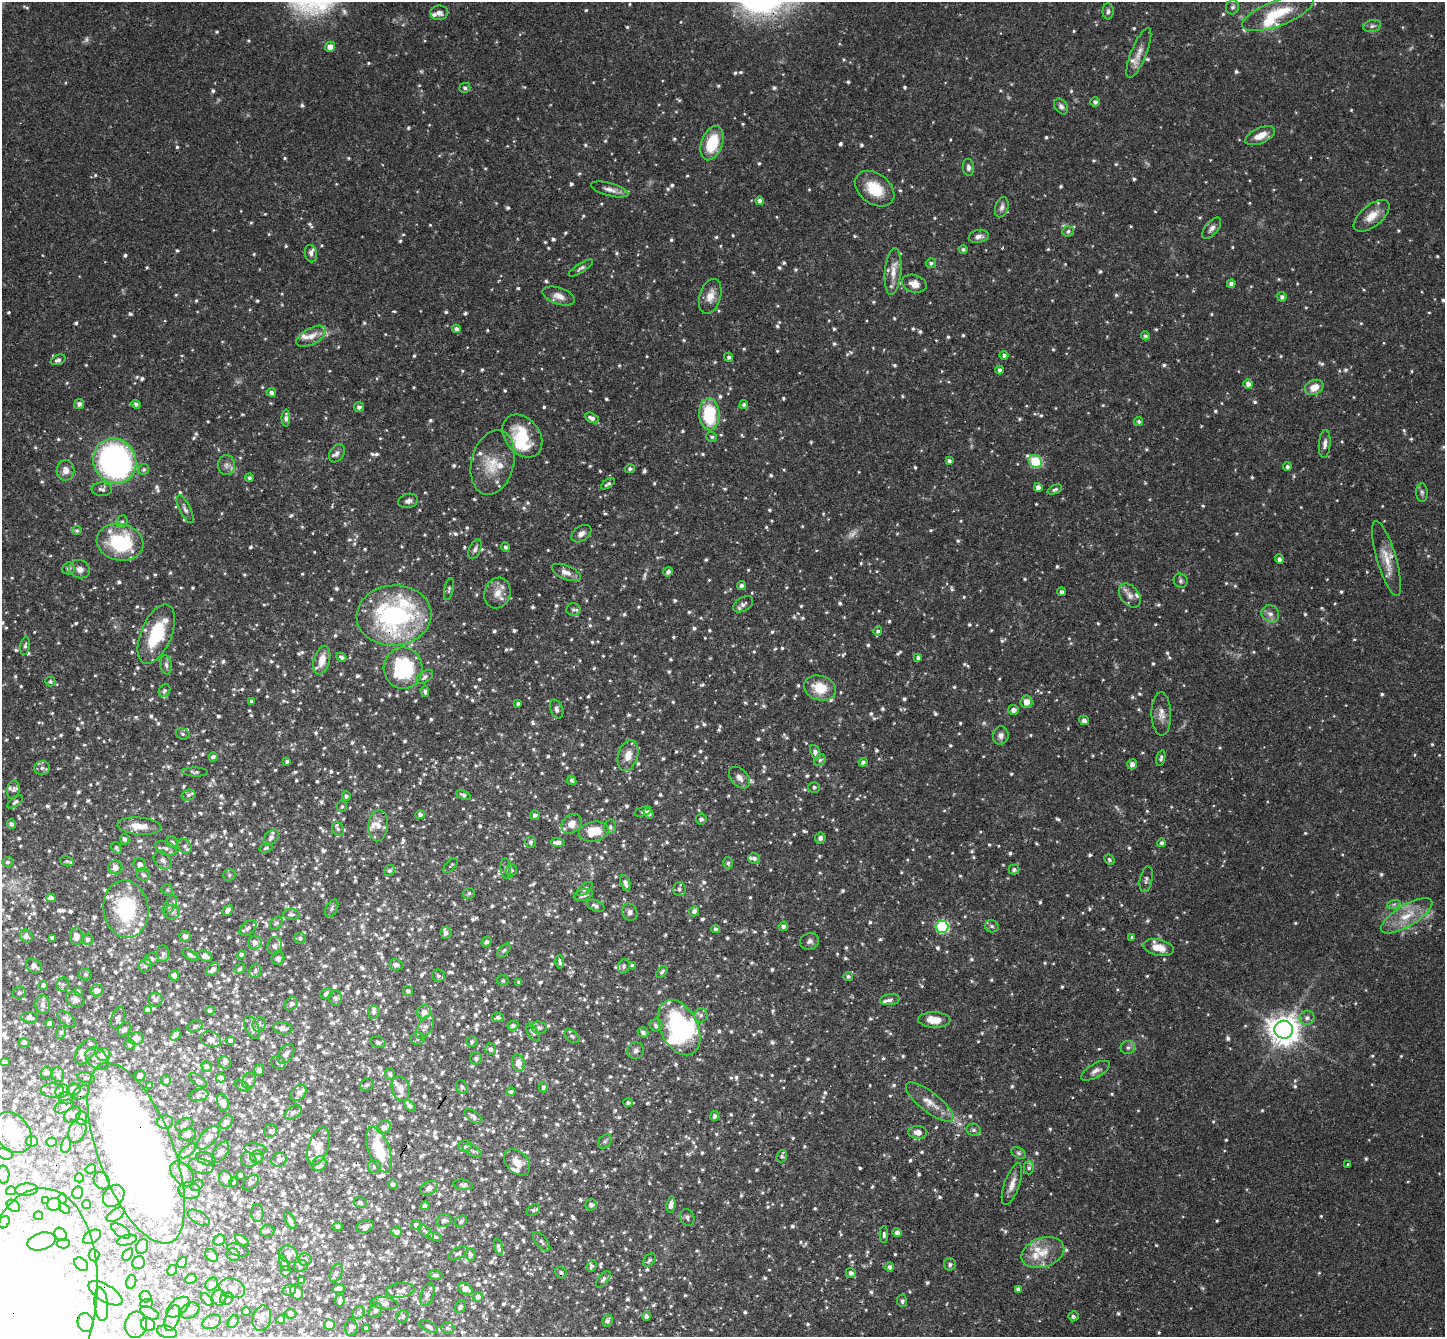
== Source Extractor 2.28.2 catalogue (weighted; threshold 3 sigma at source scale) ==
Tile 7 of 4 x 4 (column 3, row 2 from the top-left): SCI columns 2925-4367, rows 3006-4340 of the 5846 x 5873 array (HDU 1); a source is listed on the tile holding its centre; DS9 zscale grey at full resolution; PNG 1447 x 1339 px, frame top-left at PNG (2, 2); each listed source drawn as its Kron ellipse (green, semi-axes under 4 px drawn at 4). Shown black and unused: <1% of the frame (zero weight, under 3 of 4 exposures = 6% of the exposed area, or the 3 px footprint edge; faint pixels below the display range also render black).
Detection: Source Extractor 2.28.2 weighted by HDU 2 'WHT'; one run over the whole footprint, this tile lists its part. Background 0.0589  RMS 0.0036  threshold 0.0164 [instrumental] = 3 sigma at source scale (4.5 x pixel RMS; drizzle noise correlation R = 1.50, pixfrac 1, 0.05/0.05 arcsec/px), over >= 5 px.
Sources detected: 1965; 5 too faint to see at this stretch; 65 inside a brighter object's white glare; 4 cosmic-ray / hot-pixel residue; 1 long thin detection or spike segment (spike, bleed or trail) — neither listed nor drawn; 157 inside a brighter listed object's ellipse — not listed separately; of the other 1733, all 500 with FLUX_AUTO >= 0.797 (the completeness limit of this list) listed and drawn (1233 fainter detections not listed), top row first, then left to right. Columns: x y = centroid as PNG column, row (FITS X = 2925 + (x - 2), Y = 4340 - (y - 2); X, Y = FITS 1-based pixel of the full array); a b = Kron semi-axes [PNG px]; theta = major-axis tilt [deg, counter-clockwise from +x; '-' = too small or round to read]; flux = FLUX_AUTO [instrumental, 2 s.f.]
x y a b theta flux
1232 7 7 6 - 0.92
1108 11 8 5 -89 0.98
439 13 9 7 -2 1.7
1278 13 38 12 21 13
1372 26 9 6 11 1.1
330 47 5 4 - 2.6
1139 53 27 8 68 3.5
465 88 5 5 - 0.92
1095 102 5 5 - 1.1
1061 106 9 6 -54 1.3
1260 136 16 7 24 4.1
712 143 18 10 70 14
968 167 8 5 -88 1.3
610 189 19 6 -15 2.5
875 189 22 15 -37 11
760 201 4 4 - 1.2
1002 207 10 6 74 1.4
1372 216 21 10 39 5.1
1212 228 13 6 51 1.6
1068 231 6 5 - 0.92
979 236 10 6 11 1.7
963 249 4 4 - 0.88
311 254 9 6 -78 1.2
931 263 5 5 - 0.93
581 268 14 4 32 1.1
893 272 23 8 85 4
914 284 12 8 -16 3.4
1231 284 4 4 - 1.3
559 296 17 8 -19 2.9
710 296 18 10 73 3.8
1282 297 5 4 - 1.1
456 329 4 4 - 1.3
311 336 16 8 28 3.5
1145 336 4 4 - 0.89
1004 355 4 4 - 1
729 357 4 4 - 0.94
58 360 8 5 22 1.3
1000 370 4 4 - 1
1248 384 5 5 - 1.9
1314 387 10 7 25 4.5
271 392 4 4 - 1.2
79 404 5 5 - 1.5
136 404 5 4 - 0.99
744 405 4 4 - 0.87
359 407 5 5 - 1.3
709 414 16 10 -87 22
286 418 8 4 90 1.4
592 418 7 4 -26 1.6
1139 421 5 4 - 0.86
522 436 23 17 -51 14
712 437 5 5 - 0.82
1325 444 14 6 86 1.7
337 453 10 7 58 1.6
115 461 23 21 -59 120
949 461 4 4 - 1.1
1035 461 7 5 -36 29
493 462 33 21 76 11
226 465 10 8 -90 1.8
1287 467 4 4 - 0.89
144 469 6 5 - 0.8
630 469 5 4 - 0.94
65 470 10 9 - 2.9
249 478 4 4 - 0.87
608 484 8 4 33 0.86
1038 487 4 4 - 1.9
102 489 10 7 -3 1.3
1055 490 8 4 23 0.81
1422 493 9 6 -88 1
408 501 10 7 15 1.6
185 509 15 5 -63 1.5
122 522 6 5 - 0.8
77 530 5 4 - 0.82
581 534 11 7 35 1.9
120 542 23 18 -12 28
506 547 4 4 - 0.97
475 549 10 6 67 1.2
1387 558 39 9 -74 6.5
1279 559 5 4 - 1.2
68 568 6 6 - 1.1
80 569 10 9 - 2.3
566 572 15 7 -23 2.4
668 572 5 4 - 1.4
1181 581 7 6 - 0.88
742 585 4 4 - 1
449 589 11 4 77 0.86
1062 592 4 3 - 0.88
497 593 15 13 72 4.1
1130 596 13 9 -52 2.2
743 604 11 6 33 1.6
573 610 7 6 - 1.1
1270 614 9 8 - 1.8
394 615 37 30 4 69
878 631 5 4 - 0.93
156 634 31 15 67 19
25 646 9 4 82 0.97
341 657 5 4 - 1
918 658 4 4 - 1.1
322 660 15 8 75 5
166 665 9 5 -82 1.2
403 668 20 19 - 31
425 677 9 5 35 1
50 682 5 5 - 0.82
820 688 16 12 -18 8.3
165 691 7 5 57 0.93
425 691 5 4 - 0.84
252 702 4 4 - 1.3
1026 702 6 6 - 3.3
518 704 4 3 - 0.84
557 709 10 6 -67 1.5
1014 710 5 5 - 2
1161 714 21 10 -89 3.3
1084 720 5 4 - 1.3
183 734 7 5 -16 0.84
1001 735 9 7 80 1.9
815 752 8 5 -68 1.8
628 755 16 10 72 4.2
213 757 4 4 - 1.2
1161 758 8 4 77 0.92
820 760 6 5 - 0.81
287 761 4 3 - 0.83
863 762 4 4 - 0.91
1132 764 5 5 - 1.9
42 768 8 7 - 1.3
195 772 13 4 -2 0.98
739 778 12 8 -47 2.3
572 780 5 4 - 0.86
814 787 6 5 - 0.85
13 790 9 6 79 0.92
188 795 7 5 16 0.89
463 795 8 4 -24 0.98
346 796 5 4 - 0.92
15 802 9 4 36 1
342 806 5 5 - 0.8
643 812 9 4 17 0.82
649 813 6 4 -56 1.3
420 815 4 4 - 1.3
535 815 5 5 - 0.97
701 819 5 5 - 1.1
11 824 5 4 - 1
571 824 11 8 44 3.4
139 826 22 8 -5 5
378 826 16 9 84 3.6
610 827 7 6 - 1.1
338 829 7 5 -61 0.95
594 831 15 10 12 9.2
271 837 9 6 48 1.5
820 838 5 5 - 1.3
125 839 5 4 - 1.1
172 842 6 5 - 1.2
530 842 6 5 - 0.99
558 842 7 4 -2 2.1
1162 843 4 4 - 0.97
185 846 8 6 -49 1.1
116 848 6 4 -59 0.88
166 848 11 6 -20 1.5
266 848 7 4 20 0.81
754 858 6 5 - 1.1
163 860 10 7 -45 1.7
1109 860 5 4 - 0.86
67 861 7 5 -14 0.8
8 862 5 5 - 0.8
728 863 6 5 - 0.85
140 864 7 6 - 2
451 866 9 4 45 0.88
115 867 7 7 - 2.3
506 868 10 5 -86 0.99
389 870 6 5 - 0.9
511 870 6 5 - 0.92
1014 870 5 4 - 1
143 875 7 6 - 1
229 875 6 5 - 0.81
1146 879 13 6 78 1.4
625 883 8 4 -72 1.7
585 889 9 4 39 0.97
679 889 7 6 - 1.1
167 890 6 5 - 0.83
469 893 6 5 - 0.95
583 895 10 5 15 1.6
51 898 4 4 - 1.7
1394 904 7 4 18 0.81
170 905 11 5 60 1.2
596 906 9 5 -23 1.3
332 908 9 5 62 1
126 909 29 22 -81 30
228 911 6 4 54 1.6
694 911 5 4 - 1.4
172 912 8 7 - 1.4
630 912 9 7 -70 1.5
291 914 8 5 -5 0.99
1407 916 29 10 31 8.5
276 923 7 5 47 0.88
783 926 5 4 - 1.2
992 926 7 6 - 0.94
942 927 6 6 - 47
248 928 10 6 40 1.3
716 929 4 4 - 1
446 933 6 5 - 1.2
26 936 7 5 -49 1.6
76 936 8 6 -89 2.6
185 936 6 5 - 1.4
1132 937 4 4 - 0.8
53 938 4 4 - 1.1
300 938 6 5 - 0.99
88 939 6 5 - 0.93
809 941 10 8 17 1.5
255 942 7 6 - 2.2
487 942 5 4 - 1.1
275 946 9 7 78 1.4
1158 948 15 8 -12 5.3
504 951 8 5 46 0.84
163 954 8 6 90 1.4
190 955 8 4 -32 1.2
241 955 4 4 - 0.97
205 956 8 5 -17 2
278 958 7 6 - 1.2
151 959 7 6 - 1.4
560 962 7 3 -81 0.91
396 965 7 5 -7 1.4
34 966 8 6 -33 1.9
145 966 7 6 - 0.95
624 966 7 5 69 0.88
632 966 4 3 - 1.1
213 969 8 5 41 1.6
240 969 6 4 44 0.82
255 971 7 5 77 0.93
662 972 7 4 49 0.9
85 974 6 6 - 0.9
174 976 5 4 - 1.7
438 976 6 6 - 0.85
848 976 5 4 - 0.82
503 981 5 5 - 0.84
519 982 4 3 - 0.94
63 984 7 6 - 0.88
43 985 4 4 - 1.2
97 990 6 6 - 2.3
78 991 4 3 - 0.84
408 991 5 5 - 1.1
19 993 6 6 - 0.94
327 993 6 5 - 1.4
335 998 7 6 - 1.4
75 1000 9 7 -29 1.7
155 1000 7 7 - 1.3
890 1000 10 5 7 1.1
292 1004 7 5 44 1.2
43 1005 9 7 -85 1.8
147 1010 4 4 - 1.3
210 1011 5 4 - 0.85
374 1012 6 6 - 1
424 1012 7 6 - 2.2
701 1015 7 6 - 1.3
30 1017 8 5 -8 1.5
498 1017 6 4 -14 0.93
118 1018 11 6 72 1.4
1307 1018 7 7 - 1.6
67 1019 11 6 -38 1.5
934 1020 16 8 -2 5.4
50 1024 4 4 - 1.9
259 1025 7 6 - 1.4
656 1025 6 6 - 1.6
195 1026 8 5 28 0.93
513 1026 5 4 - 1.1
252 1027 12 6 -64 2
425 1027 13 7 56 1.9
283 1028 10 6 -10 1.7
539 1028 8 6 -9 1.1
679 1028 29 19 -64 52
124 1029 8 5 53 1.1
1284 1030 9 9 - 570
61 1032 6 5 - 0.81
533 1032 10 5 -56 1.1
643 1032 5 5 - 1.4
175 1035 6 4 48 1.6
572 1036 8 5 -40 1
136 1038 8 6 11 2.2
211 1039 10 7 -16 2.3
417 1039 7 6 - 0.85
230 1040 5 4 - 1.1
378 1042 8 5 -12 0.97
472 1042 5 5 - 0.94
24 1043 5 4 - 0.87
130 1044 5 5 - 1
1128 1048 7 6 - 1
491 1049 6 5 - 1
636 1051 8 8 - 1.4
86 1052 15 8 55 1.9
103 1054 7 6 - 3.8
286 1054 11 7 54 1.7
476 1058 6 6 - 1.1
97 1059 13 9 -41 2.3
5 1062 4 4 - 0.9
224 1063 6 6 - 1
278 1063 7 6 - 1.3
518 1063 9 6 -80 3.6
207 1066 5 5 - 1.2
259 1070 6 5 - 0.98
1095 1071 16 7 30 2
46 1073 7 5 76 0.87
58 1074 7 6 - 1.3
390 1074 6 5 - 0.82
140 1075 5 5 - 1.7
86 1078 9 5 -13 0.89
221 1078 5 4 - 1.5
198 1080 10 5 -37 0.88
249 1080 8 6 66 0.97
166 1081 5 5 - 0.83
149 1085 4 3 - 0.82
367 1085 7 6 - 0.93
242 1086 7 4 -38 0.81
462 1087 7 5 -61 1
543 1087 5 4 - 1
74 1089 6 6 - 2
400 1089 12 8 -76 3
52 1090 11 7 -2 1.6
62 1091 7 6 - 3
82 1092 9 6 30 1.4
511 1092 4 4 - 1
299 1093 9 6 44 1.7
199 1095 9 6 10 1.2
65 1098 7 6 - 1.6
223 1102 9 5 -73 2.2
628 1102 4 4 - 0.82
929 1102 29 10 -38 5.2
64 1106 10 6 26 1.8
410 1106 7 4 -46 1.4
293 1112 9 6 32 1.3
72 1114 10 6 39 1.6
715 1116 5 4 - 1
473 1117 10 5 -35 1.7
82 1118 7 5 -88 1.1
165 1122 8 7 - 1.3
226 1122 8 6 47 1.9
184 1125 9 6 26 1.1
384 1127 7 6 - 2.1
973 1130 7 6 - 1
77 1131 12 8 67 1.5
270 1131 7 6 - 1.1
918 1132 9 6 -4 3.4
13 1133 22 17 -51 15
187 1135 8 6 7 1.6
208 1138 14 7 48 3.4
32 1141 6 5 - 3.1
52 1142 5 4 - 1.7
605 1142 8 5 48 0.88
66 1145 8 5 78 1.8
319 1146 20 10 72 3.4
465 1146 6 6 - 1.1
255 1149 11 5 -8 1.2
379 1150 24 10 -70 15
188 1151 10 5 40 1.1
472 1151 10 5 -28 0.92
220 1152 12 6 56 1.7
136 1153 95 37 -69 490
1019 1153 8 5 -27 0.81
5 1154 8 5 -20 1.1
782 1156 6 5 - 0.8
257 1157 6 6 - 1.5
206 1159 10 6 -20 1.2
249 1160 8 7 - 1.2
279 1160 8 6 29 1.9
517 1162 15 10 -46 4.1
319 1164 8 6 53 1.4
1348 1164 3 3 - 2.6
201 1166 12 7 -12 1.9
374 1166 6 6 - 1
1029 1168 6 5 - 0.91
91 1169 5 4 - 2
182 1174 14 9 -48 3
3 1175 9 6 -87 0.87
240 1175 4 3 - 1
79 1178 4 3 - 0.91
226 1179 8 6 -69 2.8
102 1181 9 7 -57 1.4
234 1182 5 4 - 1.3
251 1183 9 6 45 0.92
393 1184 5 4 - 1.2
1012 1184 22 7 71 3.4
197 1185 7 5 33 1.2
463 1185 10 5 -9 0.95
429 1188 9 6 31 2.1
26 1189 11 6 4 1.6
11 1191 5 4 - 1.2
189 1191 11 8 -8 1.7
78 1193 6 5 - 2.7
114 1196 12 9 47 4.8
62 1198 5 4 - 0.92
45 1200 3 3 - 0.8
360 1203 6 5 - 1
54 1204 7 6 - 1.2
87 1204 5 4 - 1.1
591 1205 6 5 - 1.5
671 1205 8 4 83 2.1
13 1206 7 5 -38 2.2
425 1206 4 4 - 1.4
64 1208 6 3 -38 0.96
533 1210 7 5 38 0.85
257 1213 9 6 -84 1.1
116 1215 10 5 33 1.3
38 1216 4 4 - 2.1
687 1217 8 7 - 1
199 1218 12 6 -32 1.5
290 1220 10 4 -63 1.1
444 1221 8 6 15 1.3
461 1221 6 5 - 0.86
4 1222 6 5 - 1.9
416 1225 5 5 - 1.1
338 1226 5 4 - 0.86
365 1226 9 6 20 1.8
121 1231 11 5 -34 1.2
267 1231 7 6 - 0.82
396 1232 5 4 - 1.5
426 1232 9 4 -39 0.88
897 1233 4 4 - 1.3
61 1234 7 5 -56 1
884 1234 8 4 -88 0.93
92 1237 10 6 32 1.3
434 1237 7 4 -18 1.1
127 1240 10 5 14 1.1
219 1240 6 5 - 1.1
242 1240 8 4 -33 1
41 1241 14 8 16 3.2
542 1242 11 5 -49 1.1
63 1244 6 4 5 3.2
142 1246 8 6 68 2.1
498 1247 9 4 -75 1.1
238 1250 11 6 -17 0.87
458 1253 10 5 31 0.96
1043 1253 22 14 19 7.3
128 1254 7 4 54 0.85
288 1254 9 8 - 1.5
94 1255 6 5 - 0.84
211 1255 7 5 -42 1.1
233 1255 7 6 - 1.4
470 1255 6 5 - 1.3
305 1259 6 6 - 1.3
650 1260 7 5 50 0.87
182 1262 6 4 52 1.3
139 1263 6 6 - 1.1
284 1263 8 4 -65 0.88
81 1264 8 5 -41 1.7
950 1265 6 6 - 0.84
301 1266 7 5 24 0.8
592 1266 6 4 72 0.83
890 1267 5 4 - 1.2
172 1270 5 4 - 1.1
286 1271 5 5 - 1.1
336 1273 10 6 65 1.2
561 1273 6 5 - 0.89
851 1273 5 5 - 1.3
435 1275 7 4 -8 0.93
191 1279 6 5 - 1.5
603 1279 10 5 53 1.2
302 1280 3 3 - 0.95
131 1282 7 5 76 0.98
212 1284 7 5 49 1.7
232 1288 13 9 -21 2.3
338 1289 6 4 10 1.5
465 1289 7 5 -23 3.4
1018 1289 4 3 - 1.2
289 1290 7 5 20 1.8
400 1290 14 7 8 2
297 1292 8 6 -60 2.5
36 1293 105 61 85 100
105 1293 19 8 -31 2.8
427 1295 12 6 71 1.5
145 1297 6 5 - 1.2
478 1297 4 4 - 1.3
219 1298 8 7 - 1.5
207 1299 7 4 -50 0.8
227 1299 7 6 - 1.1
340 1300 6 5 - 1.3
902 1301 6 5 - 0.89
146 1303 6 3 4 1.3
384 1303 14 6 -6 1.5
101 1304 17 7 -84 2.2
178 1307 13 8 39 2.2
460 1307 6 5 - 1.1
190 1311 10 7 30 1.8
375 1311 8 6 59 1
246 1312 4 4 - 0.94
359 1312 6 6 - 0.92
150 1313 10 5 -28 1.2
291 1314 6 5 - 1.1
403 1316 6 5 - 0.98
646 1316 5 4 - 1
1073 1316 5 5 - 0.97
172 1318 13 6 70 1.7
262 1318 13 9 76 2.1
281 1319 4 4 - 1
233 1321 7 5 58 1.1
607 1321 6 5 - 1.2
86 1322 9 8 - 2.6
212 1322 10 7 21 1.4
136 1325 13 11 75 2.7
148 1325 7 6 - 2.2
329 1325 5 5 - 6.2
429 1326 10 5 -28 1
351 1328 8 6 86 1.3
367 1328 4 3 - 0.9
447 1328 7 5 -1 0.8
167 1332 10 6 -16 2.1
Overlapping masked pixels (flux is a lower limit): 6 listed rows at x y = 394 615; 403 668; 126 909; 136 1153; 425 1206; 36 1293
Isophote crosses this tile's border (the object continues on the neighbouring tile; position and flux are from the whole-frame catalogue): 3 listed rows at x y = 136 1153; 4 1222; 36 1293
Unlisted compact peaks at least as high as the median listed source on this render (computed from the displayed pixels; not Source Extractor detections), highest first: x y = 248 40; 647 1103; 208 421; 67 383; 1155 211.